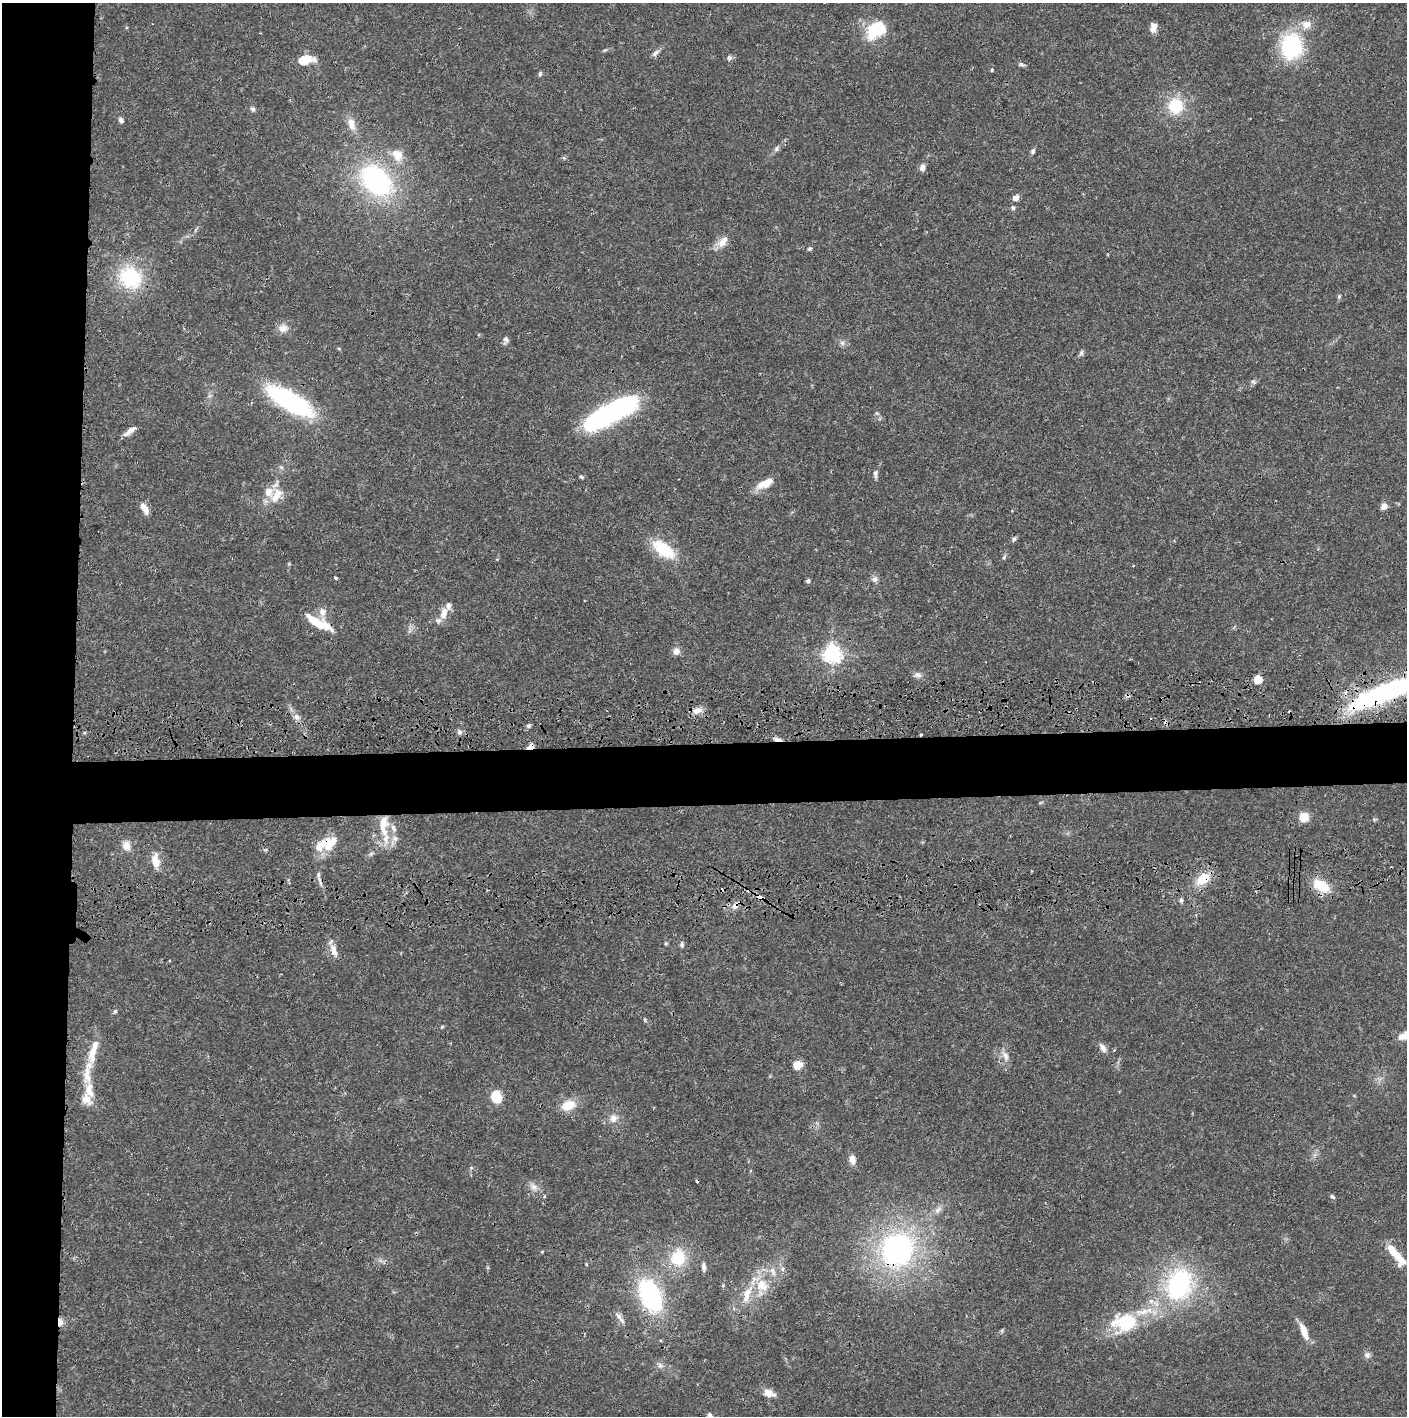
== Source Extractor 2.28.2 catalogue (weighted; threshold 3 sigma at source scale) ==
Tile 4 of 3 x 3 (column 1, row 2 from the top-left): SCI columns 14-1418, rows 1534-2947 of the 4237 x 4419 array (HDU 1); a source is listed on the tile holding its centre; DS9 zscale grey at full resolution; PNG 1409 x 1418 px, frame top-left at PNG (2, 3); no overlay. Shown black and unused: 10% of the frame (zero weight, under 3 of 4 exposures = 6% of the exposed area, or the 3 px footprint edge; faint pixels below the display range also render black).
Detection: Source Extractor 2.28.2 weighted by HDU 2 'WHT'; one run over the whole footprint, this tile lists its part. Background 0.0265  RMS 0.0025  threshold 0.0114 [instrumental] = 3 sigma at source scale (4.5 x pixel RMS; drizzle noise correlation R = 1.50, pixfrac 1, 0.05/0.05 arcsec/px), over >= 5 px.
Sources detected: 132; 2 inside a brighter object's white glare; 7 cosmic-ray / hot-pixel residue — not listed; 13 inside a brighter listed object's ellipse — not listed separately; the other 110 listed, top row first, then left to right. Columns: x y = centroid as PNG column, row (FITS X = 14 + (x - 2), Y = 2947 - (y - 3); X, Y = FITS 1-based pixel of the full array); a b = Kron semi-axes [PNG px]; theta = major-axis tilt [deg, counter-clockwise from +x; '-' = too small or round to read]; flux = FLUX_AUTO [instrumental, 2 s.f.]
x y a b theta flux
1306 24 14 12 2 2.7
1153 27 11 7 73 1.8
876 30 26 17 33 10
1291 46 23 19 87 23
655 53 11 6 40 0.91
729 58 5 5 - 0.79
305 60 16 8 10 5.3
1022 64 8 5 -24 0.56
992 70 4 4 - 0.3
540 74 6 4 83 0.52
1175 106 16 15 - 8.8
253 109 7 6 - 0.56
121 120 7 5 -58 0.78
351 124 17 9 -73 2.6
777 149 8 6 57 0.68
1033 151 8 5 67 0.59
397 155 17 13 -53 3.4
922 167 7 6 - 1.3
376 180 34 23 -46 38
1016 198 6 5 - 1.4
1013 208 6 5 - 0.5
723 241 18 9 54 2.6
809 249 6 5 - 0.44
130 278 24 21 -36 18
1339 296 6 5 - 0.4
283 328 13 10 1 2
506 339 8 7 - 0.75
842 343 8 6 -46 0.73
1081 353 8 6 75 0.58
1253 382 7 5 -32 0.46
290 401 47 16 -31 35
617 407 28 18 42 35
130 431 15 6 39 1.9
875 474 12 5 -88 0.75
581 477 6 4 -28 0.38
765 483 20 8 26 4
276 496 23 11 55 4.5
1384 506 6 5 - 2
145 508 15 7 -58 2.1
1014 539 7 5 62 0.62
663 549 29 14 -37 10
1004 557 7 5 68 0.44
336 578 5 4 - 0.27
875 579 8 8 - 0.95
808 581 5 5 - 0.57
322 612 12 9 -81 1.7
444 613 16 9 75 3.1
314 621 24 11 -36 5.3
676 651 9 8 - 1.4
832 653 6 6 - 110
917 675 10 7 2 1
1258 680 5 4 - 10
1383 693 67 14 21 61
697 710 14 8 13 1.9
296 717 9 7 -44 1.2
528 726 7 5 1 0.51
459 732 7 6 - 0.7
921 735 4 2 - 0.26
778 739 10 4 -9 1.1
530 747 9 5 41 1.8
1304 817 9 9 - 3.3
1374 819 6 4 -74 0.31
383 825 32 11 89 7.4
395 838 9 7 81 1.2
126 846 12 10 -74 2.2
319 846 24 9 40 4.5
371 854 7 4 20 0.46
155 861 19 8 -86 3.2
1203 879 18 12 33 5.5
1321 886 20 12 -31 6.6
1181 900 5 5 - 0.57
735 906 12 7 53 1.3
666 943 5 4 - 0.3
682 944 7 6 - 0.57
334 951 18 8 -69 2.2
115 1011 5 5 - 0.38
645 1020 5 3 - 0.29
442 1027 6 3 20 0.28
1402 1036 10 8 31 1.6
1103 1048 13 7 -63 1.2
1005 1056 15 7 -68 1.5
797 1065 11 9 9 2.5
87 1073 42 11 82 6.2
496 1097 14 12 -57 5.3
568 1105 18 11 19 4.3
613 1118 12 10 66 1.9
852 1160 10 6 -81 2.1
533 1187 11 8 -49 1.4
1332 1197 8 4 -44 0.46
938 1210 13 6 43 1.4
897 1249 36 33 57 52
1393 1251 27 7 -53 6.6
678 1258 20 18 84 8.5
586 1264 5 3 - 0.23
704 1266 10 5 -84 0.87
783 1269 7 4 88 0.54
773 1271 13 6 -70 1.4
1179 1284 44 33 70 33
723 1285 5 3 - 0.24
763 1287 18 10 3 3.8
650 1295 28 16 -65 35
747 1295 27 10 70 4.5
618 1316 13 6 -51 1.2
60 1322 9 5 -88 1.7
1125 1322 34 23 4 15
1304 1331 18 6 -69 3.7
1367 1355 9 8 - 0.91
660 1365 8 6 -43 0.81
769 1393 9 6 -15 3
710 1416 10 8 -71 0.96
Overlapping masked pixels (flux is a lower limit): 10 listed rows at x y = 290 401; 1383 693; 778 739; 530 747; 319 846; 1203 879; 735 906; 897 1249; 650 1295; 60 1322
Isophote crosses this tile's border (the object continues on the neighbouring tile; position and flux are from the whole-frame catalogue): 2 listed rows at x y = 1383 693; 710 1416